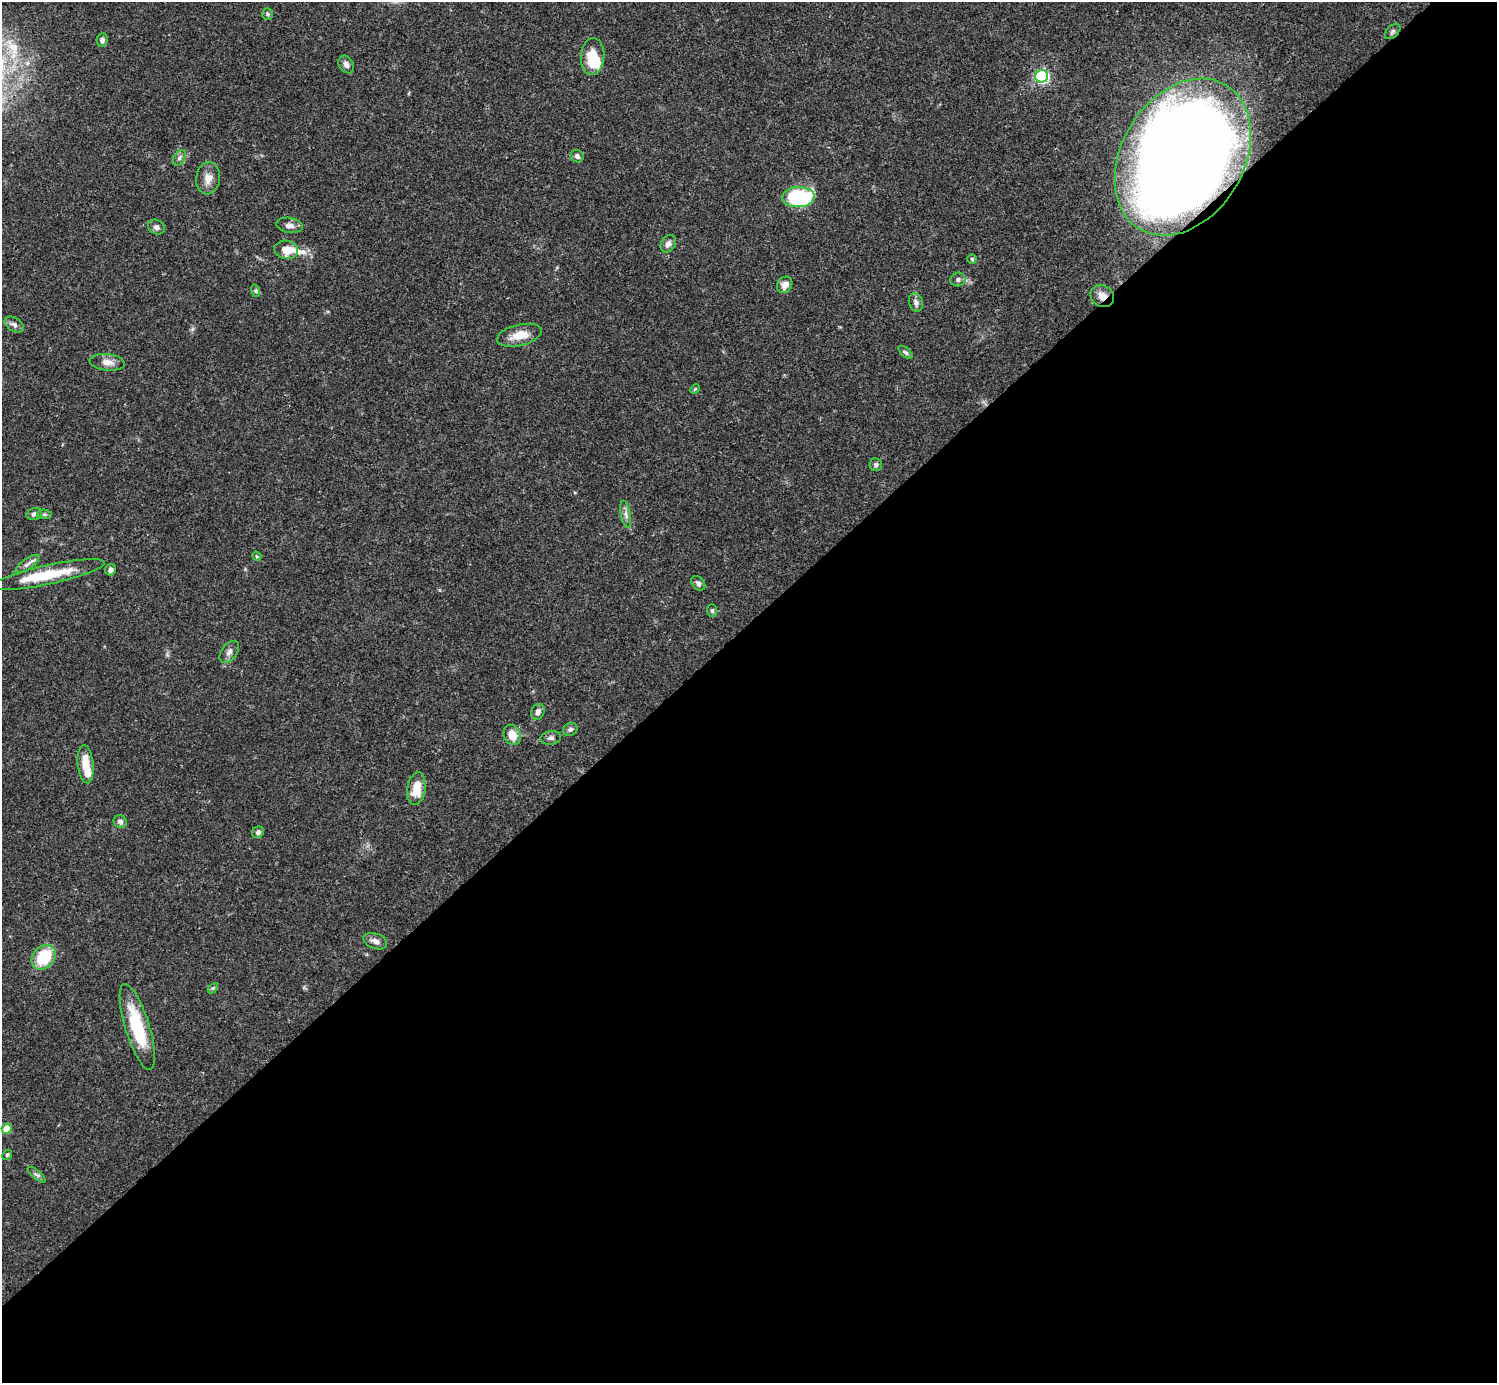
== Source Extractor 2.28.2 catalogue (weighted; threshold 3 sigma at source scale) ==
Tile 15 of 4 x 4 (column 3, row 4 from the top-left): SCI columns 2990-4484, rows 158-1538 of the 5982 x 5981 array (HDU 1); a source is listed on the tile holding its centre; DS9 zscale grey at full resolution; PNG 1499 x 1385 px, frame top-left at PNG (2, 2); each listed source drawn as its Kron ellipse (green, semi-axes under 4 px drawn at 4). Shown black and unused: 55% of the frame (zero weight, under 3 of 4 exposures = <1% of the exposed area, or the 3 px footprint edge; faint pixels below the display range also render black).
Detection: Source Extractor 2.28.2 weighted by HDU 2 'WHT'; one run over the whole footprint, this tile lists its part. Background 0.0409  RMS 0.0027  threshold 0.0119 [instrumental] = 3 sigma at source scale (4.5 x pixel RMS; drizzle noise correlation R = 1.50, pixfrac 1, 0.05/0.05 arcsec/px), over >= 5 px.
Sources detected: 56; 2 inside a brighter object's white glare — neither listed nor drawn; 2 inside a brighter listed object's ellipse — not listed separately; the other 52 listed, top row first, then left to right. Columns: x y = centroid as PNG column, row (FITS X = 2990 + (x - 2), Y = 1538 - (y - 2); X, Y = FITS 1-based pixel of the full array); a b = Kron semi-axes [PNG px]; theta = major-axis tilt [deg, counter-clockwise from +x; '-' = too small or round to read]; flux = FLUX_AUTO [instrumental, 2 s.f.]
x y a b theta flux
268 14 6 5 - 0.45
1393 31 9 5 45 0.63
102 40 7 5 78 0.97
592 56 18 11 85 7
346 64 9 7 -57 1.1
1042 76 6 6 - 52
577 156 7 6 - 0.85
1183 157 84 61 58 560
179 158 9 5 61 0.8
208 178 16 12 83 2.7
798 197 16 10 2 27
289 225 13 7 -9 1.4
156 227 8 7 - 0.94
668 244 9 7 56 1.3
286 250 12 9 -10 4
972 259 4 4 - 0.4
958 279 7 7 - 0.75
785 285 9 7 56 1.8
256 291 6 4 -72 0.4
1102 296 12 10 -31 2.4
916 302 9 7 -69 1
14 325 10 6 -32 1.1
519 335 23 10 13 4.5
906 352 8 4 -41 0.54
107 362 17 8 -6 2.2
695 389 5 3 - 0.28
876 465 6 6 - 0.65
34 514 8 5 14 0.97
44 514 7 5 -5 0.49
626 514 14 5 -79 1.1
257 556 5 4 - 0.36
28 564 14 5 35 1.1
110 570 6 5 - 0.93
48 575 58 9 12 12
698 583 8 6 -50 0.84
712 611 6 5 - 0.51
229 652 12 7 53 1.3
538 712 8 6 64 1.2
570 729 7 6 - 0.71
512 735 10 8 -65 3.7
551 738 10 7 8 0.92
86 764 19 8 -84 4.7
416 788 16 9 81 5.1
120 822 7 6 - 0.88
258 832 6 5 - 0.89
375 941 12 7 -20 1.4
44 957 13 10 48 11
213 988 6 4 44 0.33
137 1027 45 12 -73 15
7 1129 5 5 - 6
7 1155 5 4 - 0.39
37 1175 11 4 -39 0.7
Overlapping masked pixels (flux is a lower limit): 2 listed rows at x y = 1183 157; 1102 296